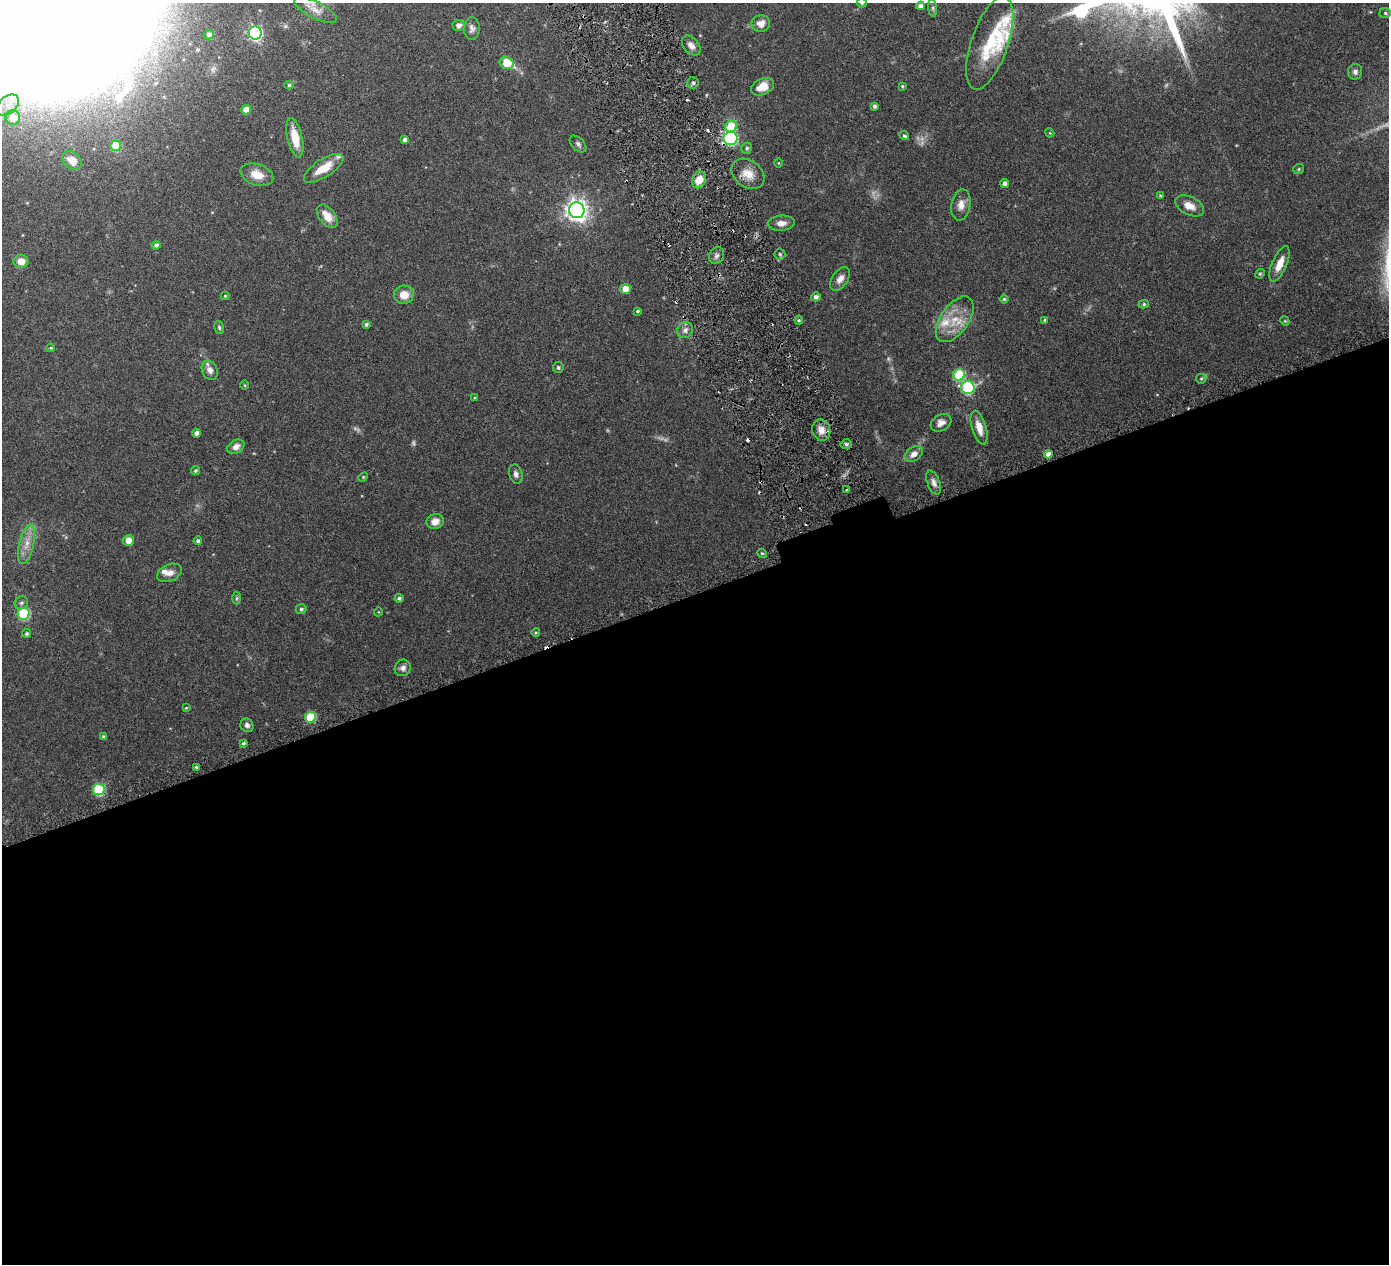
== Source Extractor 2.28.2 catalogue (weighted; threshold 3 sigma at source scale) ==
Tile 15 of 4 x 4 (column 3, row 4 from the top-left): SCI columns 2787-4173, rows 189-1450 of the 5576 x 5554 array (HDU 1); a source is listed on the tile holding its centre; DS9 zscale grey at full resolution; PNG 1391 x 1266 px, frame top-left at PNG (2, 3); each listed source drawn as its Kron ellipse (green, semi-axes under 4 px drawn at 4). Shown black and unused: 53% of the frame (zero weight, under 3 of 6 exposures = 1% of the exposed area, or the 3 px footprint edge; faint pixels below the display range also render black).
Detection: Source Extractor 2.28.2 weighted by HDU 2 'WHT'; one run over the whole footprint, this tile lists its part. Background 0.0801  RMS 0.0034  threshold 0.0139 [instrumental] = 3 sigma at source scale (4.09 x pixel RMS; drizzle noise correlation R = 1.36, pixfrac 0.8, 0.05/0.05 arcsec/px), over >= 5 px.
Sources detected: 124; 6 too faint to see at this stretch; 5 cosmic-ray / hot-pixel residue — neither listed nor drawn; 4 inside a brighter listed object's ellipse — not listed separately; the other 109 listed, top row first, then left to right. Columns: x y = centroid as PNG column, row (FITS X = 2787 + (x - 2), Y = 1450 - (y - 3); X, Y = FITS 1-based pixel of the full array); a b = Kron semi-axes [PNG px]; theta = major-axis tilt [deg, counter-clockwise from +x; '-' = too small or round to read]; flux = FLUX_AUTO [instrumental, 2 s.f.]
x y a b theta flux
862 3 5 4 - 0.51
920 6 4 4 - 1.3
933 8 9 4 -82 0.58
316 10 23 8 -27 3.1
1385 13 6 5 - 0.5
761 24 9 8 - 2.1
458 25 6 5 - 1.4
472 28 11 8 87 1.3
255 33 6 6 - 60
209 35 5 5 - 1.1
990 43 49 18 71 15
691 46 11 7 -49 1.8
507 63 7 5 -23 9.6
1355 72 8 7 - 0.95
693 83 6 5 - 0.78
289 85 5 4 - 0.54
902 86 4 3 - 0.34
762 87 12 8 25 4.3
8 105 13 8 42 2.8
875 106 4 4 - 0.86
246 110 5 4 - 2.8
13 118 7 7 - 3.3
731 126 6 5 - 10
1050 133 5 3 - 0.27
904 136 5 3 - 0.44
295 138 20 7 -77 6.4
731 138 7 6 - 38
405 140 4 4 - 1.1
578 144 10 6 -46 0.86
116 146 5 5 - 10
747 148 6 5 - 0.6
72 160 11 8 -42 3.9
779 163 5 3 - 0.24
324 168 23 9 32 6.4
1299 169 5 5 - 0.41
748 174 18 13 -36 4.2
257 175 17 10 -18 4.4
699 180 9 6 64 4.2
1005 183 4 4 - 1.5
1160 196 4 3 - 0.3
961 205 15 9 80 2.5
1189 206 15 9 -25 3
577 210 8 7 - 210
327 216 13 8 -52 3.7
781 223 13 7 4 2
156 245 4 4 - 0.81
780 254 5 5 - 0.46
716 256 9 7 61 1
21 261 7 7 - 3.1
1280 264 19 7 67 3.7
1260 274 5 4 - 0.39
840 279 13 8 55 2
626 289 5 5 - 3.3
404 295 10 9 - 3.7
225 296 4 4 - 0.31
816 297 5 4 - 0.77
1004 299 4 4 - 0.46
1144 304 5 4 - 0.5
637 311 4 3 - 0.41
955 319 26 14 55 7.6
799 320 4 4 - 0.43
1045 320 4 3 - 0.49
1285 321 5 3 - 0.28
366 324 4 4 - 0.63
219 327 6 4 -74 0.51
685 330 8 7 - 1.6
51 348 4 3 - 0.37
558 367 5 5 - 0.48
210 370 10 7 -63 1.9
959 375 6 6 - 18
1201 379 5 5 - 0.43
245 385 5 3 - 0.26
968 388 7 6 - 28
475 398 4 3 - 0.29
941 423 11 8 30 1.9
979 428 17 7 -73 3.4
821 430 11 9 -75 2.7
196 433 4 4 - 1.3
846 444 5 5 - 0.68
236 447 9 6 32 1.8
914 454 10 6 36 2.2
1048 454 4 4 - 1.5
195 471 5 4 - 0.55
516 474 10 6 -74 1.1
363 477 5 4 - 0.31
933 482 12 6 -68 1.4
846 490 4 2 - 0.28
435 521 9 7 16 2.3
128 540 5 5 - 2.9
198 541 4 4 - 0.64
27 544 20 7 77 3.3
762 553 5 4 - 0.4
169 573 13 8 24 2
237 598 6 4 88 0.45
399 598 4 4 - 0.68
21 603 7 6 - 0.83
301 609 5 5 - 0.65
378 612 4 3 - 0.21
24 614 6 6 - 28
536 632 4 3 - 0.32
27 634 5 4 - 0.63
403 668 8 7 - 1.2
186 708 4 4 - 0.29
310 717 5 5 - 11
247 725 7 6 - 1.1
104 737 4 3 - 0.72
243 743 4 3 - 0.68
196 767 4 3 - 0.39
99 790 6 5 - 22
Overlapping masked pixels (flux is a lower limit): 1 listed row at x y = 731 138
Isophote crosses this tile's border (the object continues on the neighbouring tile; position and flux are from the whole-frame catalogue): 2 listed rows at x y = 862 3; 316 10